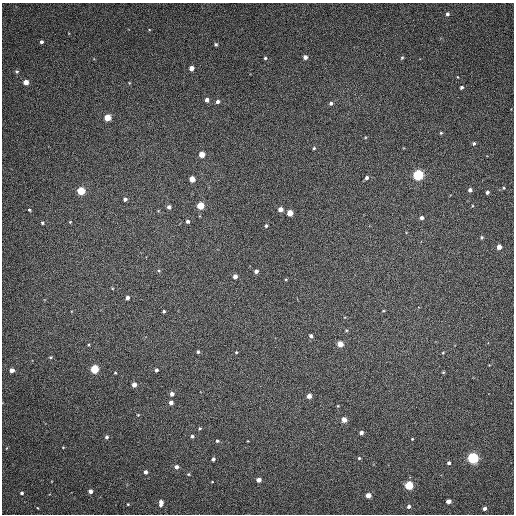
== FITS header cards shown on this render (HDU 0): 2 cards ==
NAXIS1  =                  512 / Axis length
NAXIS2  =                  512 / Axis length

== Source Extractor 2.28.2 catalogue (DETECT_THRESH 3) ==
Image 512 x 512 px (HDU 0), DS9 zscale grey, 1 PNG px = 1 image px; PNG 516 x 516 px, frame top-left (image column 1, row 512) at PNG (2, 3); no overlay
Background 141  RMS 11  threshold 34.5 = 3 sigma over >= 5 px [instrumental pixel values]
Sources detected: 89; all 89 listed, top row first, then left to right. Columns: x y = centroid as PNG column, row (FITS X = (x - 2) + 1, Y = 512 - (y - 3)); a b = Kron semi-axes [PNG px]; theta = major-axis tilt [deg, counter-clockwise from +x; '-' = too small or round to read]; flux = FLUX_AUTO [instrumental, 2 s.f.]
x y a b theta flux
447 14 5 5 - 1600
41 42 3 3 - 1700
216 44 4 4 - 1200
305 57 4 4 - 3600
265 58 4 3 - 1100
402 58 5 4 - 950
191 68 4 4 - 5700
17 72 5 5 - 1400
458 77 4 2 - 420
26 82 4 4 - 7200
461 87 4 3 - 1600
207 100 4 4 - 3300
217 102 4 4 - 2400
331 103 5 4 - 1600
107 117 4 4 - 17000
441 133 4 4 - 840
474 143 4 4 - 1400
314 148 4 4 - 910
202 154 4 4 - 9600
418 175 5 5 - 98000
367 178 5 4 - 1800
192 179 4 4 - 10000
504 188 4 4 - 800
470 190 4 4 - 2400
81 191 5 4 - 30000
487 192 4 3 - 1900
125 199 4 3 - 2300
200 206 4 4 - 23000
169 207 4 4 - 2700
280 209 4 4 - 6100
29 210 4 3 - 890
290 213 4 4 - 11000
422 218 4 4 - 2200
188 221 4 3 - 2100
70 222 4 4 - 680
42 223 4 3 - 1100
266 226 4 3 - 1100
481 237 4 4 - 1000
499 247 4 4 - 6300
158 270 5 3 - 810
256 271 4 4 - 2800
235 276 4 4 - 3300
127 298 4 4 - 2900
164 311 3 3 - 1200
346 330 4 4 - 810
311 336 4 4 - 2100
340 344 4 4 - 12000
198 352 4 3 - 1300
236 352 4 3 - 750
443 353 4 4 - 670
50 357 5 4 - 890
94 369 4 4 - 40000
12 370 4 4 - 5200
156 370 3 3 - 1600
443 372 4 4 - 760
115 373 3 3 - 730
134 385 4 4 - 5300
172 394 4 4 - 3300
309 396 4 4 - 4900
171 403 4 4 - 3200
338 406 3 3 - 700
138 415 4 4 - 630
344 420 4 4 - 6800
200 428 4 4 - 920
361 433 4 3 - 3000
192 436 3 3 - 1800
106 437 5 4 - 1700
412 439 3 2 - 660
217 441 4 4 - 1300
63 447 4 2 - 490
359 458 3 3 - 960
473 458 5 5 - 120000
213 459 4 3 - 1700
449 463 4 3 - 2000
176 467 4 4 - 3000
145 472 4 3 - 2700
188 474 4 3 - 890
259 480 4 4 - 5200
212 482 3 2 - 480
409 485 4 4 - 40000
90 491 4 4 - 3700
22 493 4 3 - 1600
368 495 4 4 - 7300
448 501 4 4 - 4600
161 503 7 5 86 3900
128 504 3 3 - 660
409 506 4 4 - 2400
38 508 3 2 - 490
484 508 4 3 - 2300